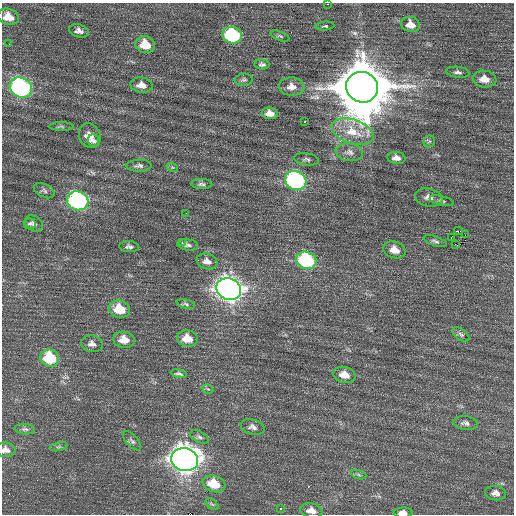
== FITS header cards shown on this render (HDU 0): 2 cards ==
NAXIS1  =                  512 / Axis length
NAXIS2  =                  512 / Axis length

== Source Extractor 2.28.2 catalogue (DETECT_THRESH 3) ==
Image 512 x 512 px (HDU 0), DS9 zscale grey, 1 PNG px = 1 image px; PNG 516 x 516 px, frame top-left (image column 1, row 512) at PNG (2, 3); each listed source drawn as its Kron ellipse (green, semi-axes under 4 px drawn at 4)
Background 0.367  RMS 0.83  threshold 2.5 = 3 sigma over >= 5 px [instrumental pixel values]
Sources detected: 75; all 75 listed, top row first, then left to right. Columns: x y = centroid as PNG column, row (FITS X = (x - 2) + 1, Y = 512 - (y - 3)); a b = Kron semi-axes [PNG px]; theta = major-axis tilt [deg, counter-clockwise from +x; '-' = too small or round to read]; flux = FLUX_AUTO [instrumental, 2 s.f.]
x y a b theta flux
328 4 3 2 - 120
8 17 10 8 -19 810
411 24 9 7 -17 560
325 26 9 4 6 110
79 31 10 6 -14 290
232 35 10 8 -13 5900
280 36 10 4 -21 110
9 44 3 2 - 63
145 45 10 8 -20 1300
262 64 8 5 -4 150
458 72 12 5 -7 180
484 79 12 8 -8 610
244 80 9 6 5 140
142 85 11 7 -9 490
292 87 12 9 -3 530
362 87 16 15 - 460000
21 88 11 9 -27 14000
270 113 8 6 -11 420
304 122 3 3 - 400
61 126 12 4 0 120
353 132 22 12 -19 1400
90 136 13 10 -63 610
94 141 6 5 - 160
429 141 6 5 - 110
349 152 14 8 -10 320
396 158 9 6 -8 280
307 159 12 6 -7 170
139 166 13 6 1 200
172 167 6 4 -18 69
296 180 11 9 -25 12000
202 184 10 5 -2 150
44 191 11 6 -26 160
429 197 14 9 -12 380
78 201 11 9 -17 13000
442 201 12 4 -12 140
186 213 2 2 - 39
34 223 10 7 -34 220
30 224 6 5 - 120
458 231 4 2 - 790
465 235 2 2 - 150
451 237 2 2 - 470
435 241 12 5 -18 160
182 243 4 3 - 97
455 244 3 2 - 160
188 245 10 5 -8 160
129 247 10 5 -2 180
394 250 11 8 -16 580
306 260 10 8 -17 5700
207 261 10 7 -19 340
229 289 13 10 -22 55000
186 304 9 4 -13 110
119 309 10 8 -16 1500
461 334 9 5 -37 150
187 338 10 8 -12 790
124 340 11 8 -7 700
92 344 11 8 -11 280
50 358 9 8 - 2800
179 374 8 3 -10 130
344 375 11 8 -15 560
208 389 6 4 -31 62
465 423 12 7 -8 220
253 427 12 7 -17 240
25 429 10 5 -6 140
199 437 10 5 -27 160
132 441 12 5 -48 160
59 447 9 3 13 86
6 450 9 7 -7 310
185 460 14 11 -14 64000
359 475 8 3 -19 86
214 484 12 8 -17 1400
495 493 11 7 -8 330
212 504 7 4 -37 94
280 508 3 2 - 520
311 511 11 7 -11 430
403 513 9 5 0 290
At the frame edge (FLAGS 8, measured only in part): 3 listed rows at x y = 328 4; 6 450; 403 513